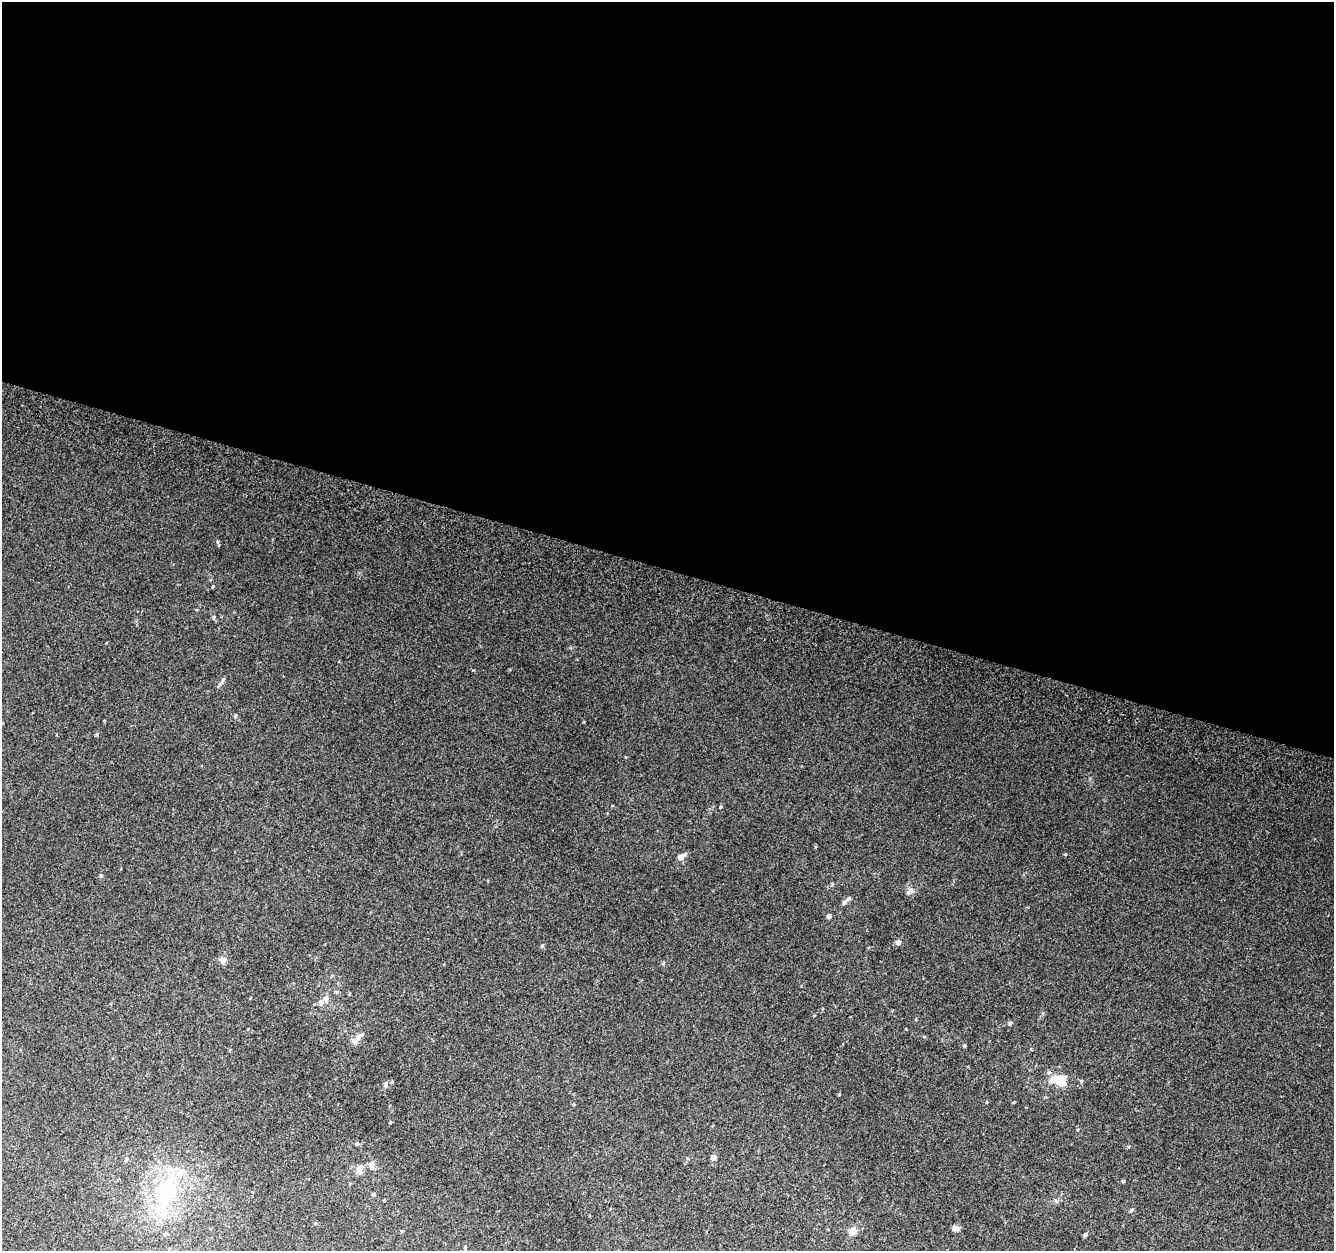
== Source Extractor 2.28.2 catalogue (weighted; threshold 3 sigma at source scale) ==
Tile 3 of 4 x 4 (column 3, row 1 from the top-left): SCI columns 2696-4027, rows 4076-5324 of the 5374 x 5589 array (HDU 1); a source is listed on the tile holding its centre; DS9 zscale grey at full resolution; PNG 1336 x 1253 px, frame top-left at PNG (2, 2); no overlay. Shown black and unused: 45% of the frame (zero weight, under 2 of 3 exposures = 2% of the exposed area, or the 3 px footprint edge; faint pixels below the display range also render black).
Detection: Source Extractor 2.28.2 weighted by HDU 2 'WHT'; one run over the whole footprint, this tile lists its part. Background 0.0855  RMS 0.011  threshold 0.0512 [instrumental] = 3 sigma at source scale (4.5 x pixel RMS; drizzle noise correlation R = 1.50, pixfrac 1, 0.0396/0.0396 arcsec/px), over >= 5 px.
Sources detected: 40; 2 inside a brighter object's white glare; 1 cosmic-ray / hot-pixel residue — not listed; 4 inside a brighter listed object's ellipse — not listed separately; the other 33 listed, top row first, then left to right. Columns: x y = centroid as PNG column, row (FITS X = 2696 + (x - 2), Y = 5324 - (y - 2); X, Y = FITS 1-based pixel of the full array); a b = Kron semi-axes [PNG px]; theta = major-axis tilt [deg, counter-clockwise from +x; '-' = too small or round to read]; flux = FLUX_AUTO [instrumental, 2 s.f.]
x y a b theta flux
214 617 6 4 -72 1.5
221 682 14 4 57 2.7
235 716 5 4 - 1.5
97 734 6 3 72 1.2
681 857 10 6 31 5.6
101 876 5 4 - 1.3
848 899 7 5 44 2.5
829 916 5 5 - 3.3
898 942 7 6 - 3.4
542 946 6 4 64 1.7
222 960 6 6 - 10
336 992 6 3 19 1.2
321 1002 7 6 - 4.7
1010 1023 5 5 - 1.7
359 1037 8 7 - 5.4
1049 1072 6 5 - 2.1
1061 1082 13 11 -43 21
385 1084 9 4 82 2.3
390 1123 4 3 - 0.9
357 1144 5 4 - 1.4
713 1157 6 5 - 4.8
126 1160 6 4 73 2
372 1165 12 7 -90 4.8
360 1169 11 6 71 7.2
1123 1181 4 4 - 1.3
167 1191 36 21 72 100
374 1194 5 4 - 1.5
384 1200 4 2 - 0.77
1131 1210 5 4 - 2
315 1223 4 4 - 1
955 1228 8 5 -13 5.1
852 1231 10 8 54 8.5
1085 1235 5 4 - 2.1
Unlisted compact peaks at least as high as the median listed source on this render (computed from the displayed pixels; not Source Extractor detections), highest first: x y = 720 807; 908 892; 217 542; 1128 1147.